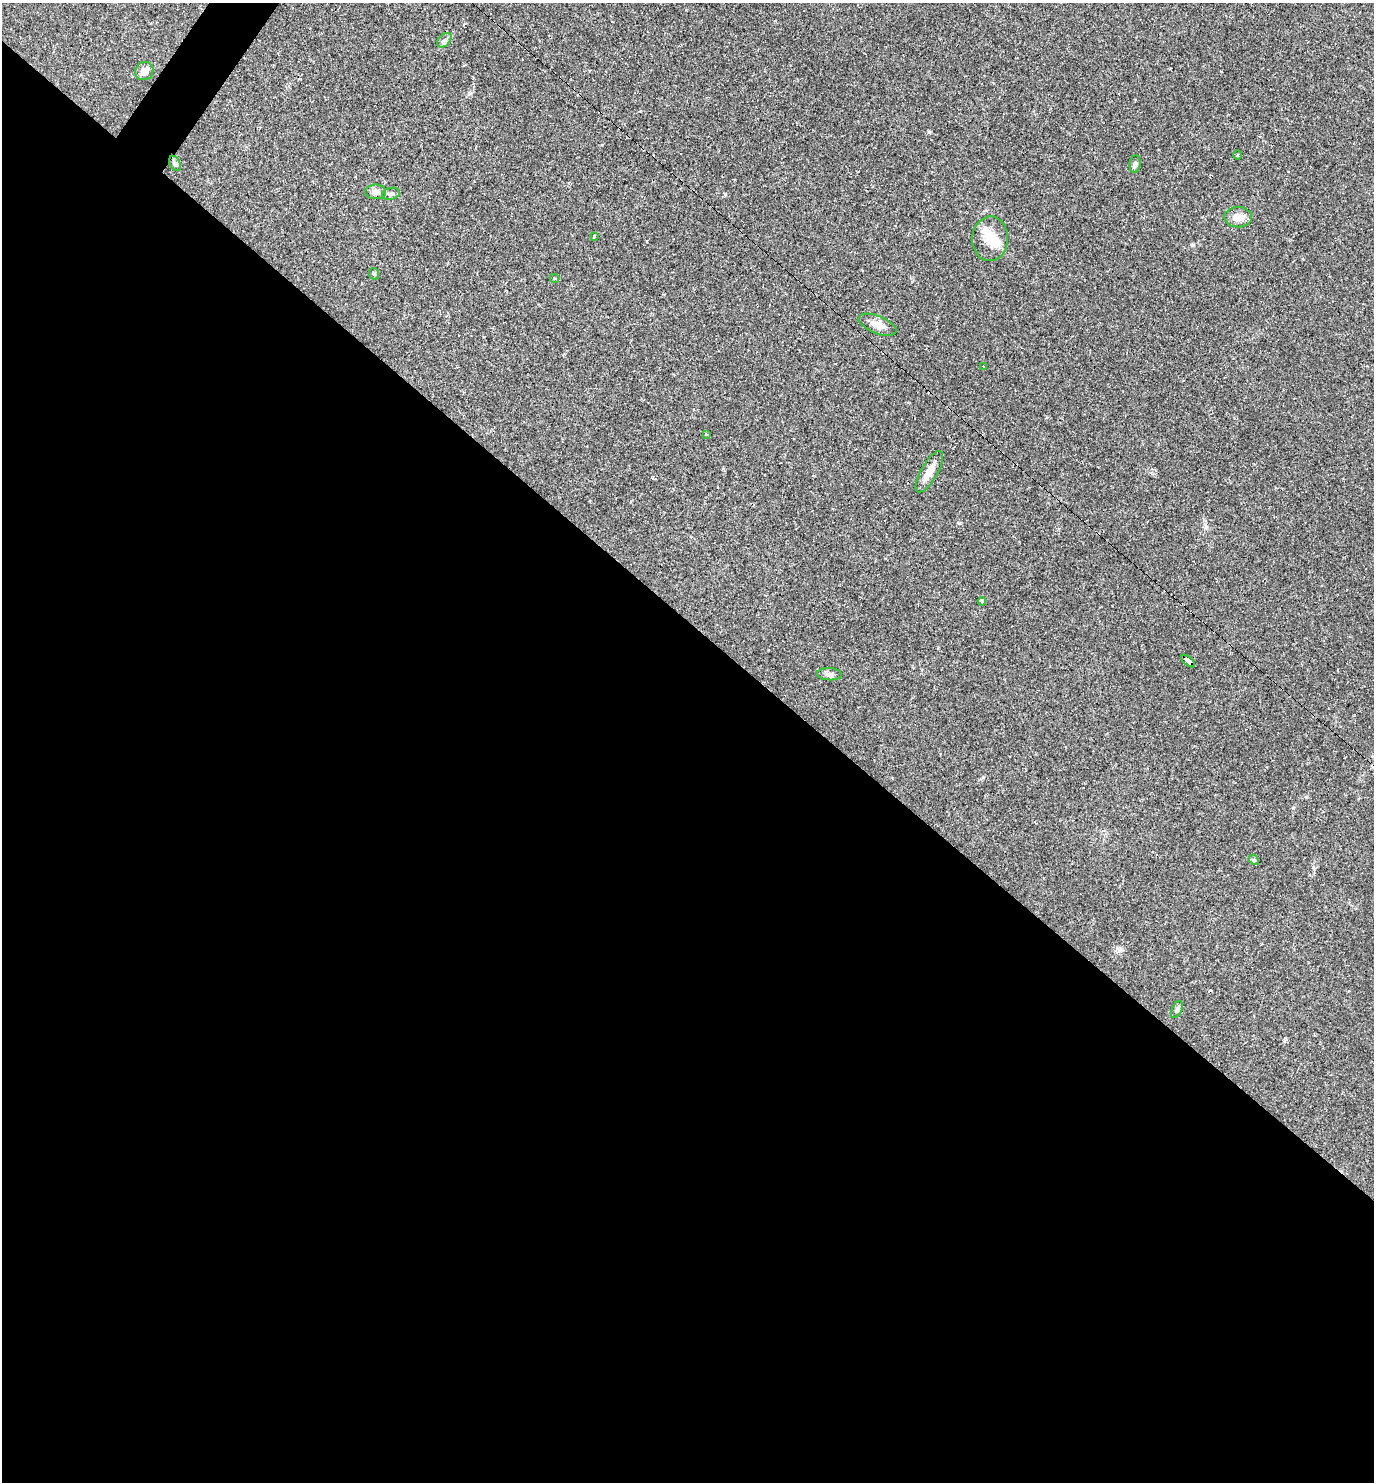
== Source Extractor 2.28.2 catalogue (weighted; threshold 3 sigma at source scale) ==
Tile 14 of 4 x 4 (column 2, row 4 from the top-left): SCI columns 1662-3033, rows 1-1480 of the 5925 x 5920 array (HDU 1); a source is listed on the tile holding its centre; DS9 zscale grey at full resolution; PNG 1376 x 1484 px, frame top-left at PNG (2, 3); each listed source drawn as its Kron ellipse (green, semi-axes under 4 px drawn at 4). Shown black and unused: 59% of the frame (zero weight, under 2 of 3 exposures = <1% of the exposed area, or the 3 px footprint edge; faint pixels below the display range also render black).
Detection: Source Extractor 2.28.2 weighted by HDU 2 'WHT'; one run over the whole footprint, this tile lists its part. Background 0.0292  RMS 0.0039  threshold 0.0176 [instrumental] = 3 sigma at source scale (4.5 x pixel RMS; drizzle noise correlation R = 1.50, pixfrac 1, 0.05/0.05 arcsec/px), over >= 5 px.
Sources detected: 27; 1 inside a brighter object's white glare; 5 cosmic-ray / hot-pixel residue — neither listed nor drawn; the other 21 listed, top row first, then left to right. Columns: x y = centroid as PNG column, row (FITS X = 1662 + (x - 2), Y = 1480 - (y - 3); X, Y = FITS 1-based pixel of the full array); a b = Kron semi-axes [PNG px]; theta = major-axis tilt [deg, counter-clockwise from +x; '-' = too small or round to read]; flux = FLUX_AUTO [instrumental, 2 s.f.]
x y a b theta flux
444 40 8 5 46 1.2
144 71 9 9 - 2.5
1238 155 4 3 - 0.42
175 163 8 5 -63 0.93
1135 164 9 5 82 0.93
376 192 10 7 0 2
391 194 9 6 14 1.1
1238 217 14 10 1 4.1
594 236 3 2 - 0.33
990 239 22 18 86 8.2
374 274 6 5 - 0.58
555 278 5 3 - 0.49
877 325 20 9 -22 3.5
983 366 3 2 - 0.38
706 434 3 3 - 0.6
929 472 23 8 60 4.1
982 601 4 3 - 2.1
1188 661 8 4 -40 35
829 674 12 6 -3 1.4
1254 860 6 4 -42 0.51
1177 1009 9 5 64 0.89
Overlapping masked pixels (flux is a lower limit): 1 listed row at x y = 1188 661
Unlisted compact peaks at least as high as the median listed source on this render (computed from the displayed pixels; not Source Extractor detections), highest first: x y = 929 132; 959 523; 725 194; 469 93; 983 777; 1192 245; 1293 808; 1313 867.